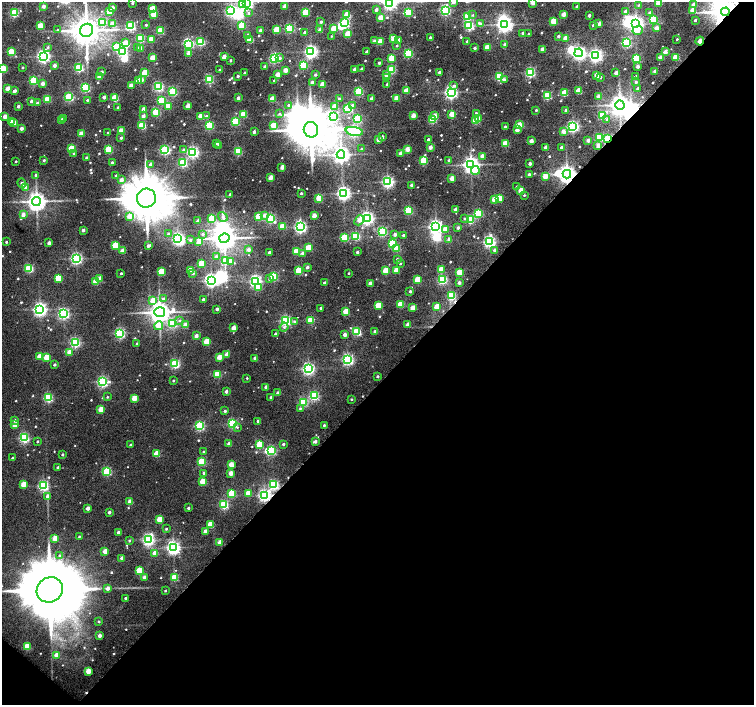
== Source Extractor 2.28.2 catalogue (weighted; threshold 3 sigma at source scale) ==
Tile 15 of 4 x 4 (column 3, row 4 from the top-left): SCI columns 3011-4513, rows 173-1578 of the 6026 x 6036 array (HDU 1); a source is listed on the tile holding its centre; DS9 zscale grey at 2 x 2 block average (1 PNG px = mean of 2 x 2 image px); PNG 756 x 707 px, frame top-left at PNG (2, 2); each listed source drawn as its Kron ellipse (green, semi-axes under 4 px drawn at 4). Shown black and unused: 47% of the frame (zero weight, under 5 of 10 exposures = <1% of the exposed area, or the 3 px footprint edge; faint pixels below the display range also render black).
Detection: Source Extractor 2.28.2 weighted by HDU 2 'WHT'; one run over the whole footprint, this tile lists its part. Background 0.11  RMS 0.012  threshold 0.0475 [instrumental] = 3 sigma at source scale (4.09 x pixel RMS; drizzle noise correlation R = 1.36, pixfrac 0.8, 0.0396/0.0396 arcsec/px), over >= 5 px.
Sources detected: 659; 19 inside a brighter object's white glare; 1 cosmic-ray / hot-pixel residue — neither listed nor drawn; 1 coinciding with a brighter row at this scale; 3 inside a brighter listed object's ellipse — not listed separately; of the other 635, all 500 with FLUX_AUTO >= 2.35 (the completeness limit of this list) listed and drawn (135 fainter detections not listed), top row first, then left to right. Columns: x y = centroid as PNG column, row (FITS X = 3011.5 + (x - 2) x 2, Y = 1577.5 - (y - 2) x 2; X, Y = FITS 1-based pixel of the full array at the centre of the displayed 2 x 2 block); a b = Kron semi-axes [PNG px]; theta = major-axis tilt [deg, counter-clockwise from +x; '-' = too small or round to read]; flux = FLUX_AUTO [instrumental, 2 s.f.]
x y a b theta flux
390 2 4 3 - 690
453 2 2 2 - 16
533 2 2 2 - 23
132 3 2 2 - 6.3
247 3 3 3 - 540
659 3 3 3 - 44
694 4 3 2 - 19
242 5 4 3 - 39
638 5 3 2 - 2.4
43 6 2 2 - 12
285 6 2 2 - 29
577 6 2 2 - 6.6
113 8 3 2 - 13
152 9 3 3 - 61
376 10 2 2 - 9.5
445 10 3 3 - 290
693 10 3 3 - 38
110 11 3 3 - 44
231 11 3 3 - 370
625 11 3 3 - 6.8
305 12 3 3 - 100
725 12 4 4 - 3600
14 13 3 3 - 150
249 13 4 3 - 3.6
408 13 3 3 - 88
649 13 3 3 - 4.7
154 14 3 3 - 54
347 14 3 3 - 53
563 14 2 2 - 25
473 15 3 3 - 2.6
589 15 2 2 - 7.1
467 16 3 3 - 99
380 18 2 2 - 32
653 19 3 3 - 110
695 20 2 2 - 4.7
554 21 3 3 - 70
103 22 3 3 - 110
321 22 2 2 - 5.6
345 23 3 3 - 240
113 24 3 3 - 29
480 24 4 3 - 13
504 24 4 4 - 890
599 24 3 2 - 14
636 24 4 4 - 800
146 25 2 2 - 3
593 25 2 2 - 4.7
40 26 3 2 - 58
131 26 3 3 - 240
241 26 4 3 - 67
469 26 3 3 - 250
290 28 3 3 - 170
334 28 3 2 - 44
657 28 3 3 - 16
57 30 3 3 - 2.6
86 30 7 6 - 5000
277 30 3 3 - 72
320 30 2 2 - 20
638 30 5 4 - 19
160 31 3 3 - 93
260 31 3 2 - 12
305 32 2 2 - 11
523 33 3 3 - 2.8
348 34 3 2 - 46
529 34 2 2 - 2.9
247 36 3 3 - 9.3
331 36 3 2 - 2.5
558 36 3 2 - 5.5
430 37 2 2 - 4.3
140 38 3 3 - 140
393 38 2 2 - 30
566 38 3 2 - 31
151 39 3 2 - 41
677 39 2 2 - 2.6
250 40 3 3 - 59
398 40 3 3 - 4.1
374 41 3 2 - 7.8
380 41 3 2 - 39
467 41 2 2 - 4.1
700 41 4 2 - 43
200 42 3 3 - 170
125 43 3 2 - 36
626 43 3 3 - 220
189 44 3 3 - 180
504 44 3 3 - 3.6
397 46 2 2 - 3.2
48 47 3 3 - 3.2
116 47 3 3 - 65
487 47 3 2 - 52
138 48 3 2 - 4.2
475 48 2 2 - 5.3
141 49 3 3 - 4.1
543 49 2 2 - 31
11 52 3 3 - 82
122 52 3 3 - 270
311 52 4 3 - 600
367 52 2 2 - 8.7
665 52 2 2 - 18
189 53 3 2 - 30
408 53 3 3 - 170
579 53 4 4 - 620
596 55 3 3 - 570
43 56 4 3 - 600
224 57 2 2 - 27
661 57 2 2 - 21
676 57 3 3 - 54
152 58 2 2 - 35
274 58 4 3 - 280
280 58 3 3 - 5
391 58 3 3 - 51
636 58 3 3 - 120
230 60 2 2 - 3.6
379 63 2 2 - 6.2
54 65 2 2 - 12
303 65 3 3 - 130
265 66 2 2 - 8.6
23 67 2 2 - 3.4
638 67 2 2 - 7.8
79 68 3 3 - 210
3 69 4 3 - 75
355 69 2 2 - 17
362 69 2 2 - 6.4
220 70 2 2 - 4.4
285 70 2 2 - 24
391 70 3 3 - 120
655 71 2 2 - 13
102 72 2 2 - 8.3
439 72 2 2 - 3.9
530 72 3 3 - 260
145 73 3 3 - 86
245 73 2 2 - 4.2
616 73 2 2 - 14
278 75 2 2 - 30
315 75 2 2 - 5.4
386 75 3 3 - 9.3
100 76 2 2 - 31
238 76 2 2 - 4.9
597 76 2 2 - 27
387 77 2 2 - 18
499 77 4 3 - 150
600 77 2 2 - 4.9
636 77 2 2 - 8.8
209 79 3 3 - 200
142 80 3 3 - 9.6
274 80 2 2 - 3.2
504 80 3 3 - 8
33 81 3 3 - 170
138 81 3 2 - 32
312 82 2 2 - 8.7
636 82 3 2 - 5.3
42 84 2 2 - 15
322 84 3 2 - 36
387 84 2 2 - 4
454 85 4 3 - 4.8
131 86 2 2 - 27
159 87 3 3 - 230
85 88 3 3 - 230
637 88 3 2 - 3.7
8 89 2 2 - 32
14 91 2 2 - 15
173 91 3 3 - 190
359 91 3 3 - 160
407 91 3 2 - 36
579 91 3 3 - 49
451 92 3 3 - 580
564 93 3 3 - 66
547 96 3 3 - 140
69 97 3 3 - 200
104 97 2 2 - 9.9
598 97 2 2 - 16
115 98 3 3 - 89
238 98 2 2 - 10
339 98 3 3 - 3.3
397 98 3 2 - 42
48 99 3 3 - 80
272 99 3 2 - 44
371 99 2 2 - 14
87 100 2 2 - 2.7
161 100 3 3 - 90
31 101 2 2 - 9.3
37 103 2 2 - 5.9
289 105 3 3 - 5
352 105 4 3 - 5.3
620 105 5 4 - 1900
18 106 2 2 - 10
168 106 3 2 - 39
188 106 2 2 - 24
335 106 3 3 - 25
118 107 2 2 - 2.9
348 108 3 3 - 190
143 109 3 2 - 14
536 110 2 2 - 3.4
566 110 2 2 - 8.9
156 112 3 3 - 110
476 113 3 3 - 4.3
243 114 3 3 - 90
279 114 4 3 - 2.9
452 115 3 3 - 44
602 115 3 3 - 130
5 116 2 2 - 21
143 116 2 2 - 12
201 116 3 3 - 54
206 116 3 3 - 6.3
334 116 3 3 - 140
413 116 2 2 - 27
435 116 3 3 - 25
63 118 2 2 - 6.2
478 118 3 3 - 12
357 119 3 3 - 140
62 120 2 2 - 19
432 120 3 3 - 140
607 120 3 3 - 4.2
476 121 3 3 - 79
12 122 3 2 - 34
235 122 3 3 - 110
14 123 3 2 - 33
142 125 3 3 - 100
274 125 3 3 - 65
519 125 3 3 - 37
209 126 3 3 - 160
573 126 3 3 - 420
505 127 2 2 - 5.2
21 128 2 2 - 13
311 130 7 7 - 9800
517 130 3 2 - 18
121 131 3 3 - 48
354 131 9 3 -9 400
563 131 2 2 - 18
254 132 2 2 - 9.7
81 133 2 2 - 24
108 133 2 2 - 4.4
382 137 2 2 - 8
600 137 3 3 - 120
121 138 2 2 - 4.3
428 139 2 2 - 4.1
608 139 4 2 - 220
378 140 2 2 - 16
588 140 2 2 - 10
531 141 2 2 - 17
505 143 3 3 - 57
217 144 2 2 - 4.5
219 145 2 2 - 4.2
598 146 2 2 - 16
430 147 2 2 - 16
561 147 2 2 - 7.4
546 148 2 2 - 21
71 149 3 3 - 100
109 149 3 3 - 120
361 149 2 2 - 2.7
407 149 2 2 - 26
165 150 3 3 - 270
184 150 3 3 - 6.4
238 151 3 3 - 120
193 152 3 3 - 410
74 154 3 3 - 3.4
400 154 2 2 - 18
341 155 4 4 - 1000
482 156 3 2 - 16
86 158 2 2 - 5.9
44 160 2 2 - 4.6
423 160 3 3 - 94
449 160 2 2 - 6.3
16 161 2 2 - 2.7
112 163 2 2 - 7.9
183 163 3 3 - 170
151 164 2 2 - 11
530 164 2 2 - 8.5
471 165 4 4 - 1100
282 167 3 2 - 13
475 170 4 4 - 25
529 174 2 2 - 6.8
567 174 4 4 - 1400
36 175 3 2 - 6.3
116 175 2 2 - 3.2
545 177 3 3 - 24
271 178 2 2 - 25
452 178 2 2 - 23
121 180 3 2 - 15
388 182 3 3 - 450
22 183 5 3 - 8.4
412 185 2 2 - 7.1
517 187 3 2 - 3.1
26 188 3 3 - 13
521 191 3 3 - 44
301 193 2 2 - 3.7
344 193 4 3 - 660
230 194 2 2 - 4.4
524 195 2 2 - 2.4
146 198 9 9 - 13000
319 198 3 3 - 63
499 198 3 3 - 41
495 200 3 3 - 54
36 201 4 4 - 1600
409 210 3 3 - 140
455 210 3 2 - 8.4
23 214 3 2 - 16
478 214 3 3 - 160
264 215 4 3 - 9.9
129 216 3 3 - 26
314 216 2 2 - 24
223 217 5 4 - 6.4
259 217 3 3 - 96
212 218 3 3 - 80
270 218 4 3 - 240
367 218 3 3 - 620
465 219 3 3 - 2.9
359 220 5 3 - 15
470 220 3 3 - 120
198 221 2 2 - 13
282 226 3 3 - 50
436 226 4 4 - 680
300 227 3 3 - 460
458 228 3 2 - 5.3
446 229 3 3 - 27
83 230 2 2 - 8.6
382 231 3 3 - 160
168 234 2 2 - 5
203 234 3 3 - 4.6
395 234 2 2 - 9.8
404 235 2 2 - 6.5
356 236 3 3 - 170
178 238 4 3 - 360
224 238 5 4 - 2900
344 238 3 3 - 94
449 239 3 3 - 14
190 240 3 3 - 3.4
6 242 2 2 - 3.6
199 242 3 2 - 36
489 242 4 3 - 460
49 243 2 2 - 12
393 243 3 3 - 130
115 245 3 3 - 68
148 246 3 2 - 6.6
309 248 3 3 - 61
396 248 3 3 - 69
249 250 3 3 - 14
494 250 3 3 - 5.3
123 251 3 2 - 27
296 251 3 3 - 69
269 252 2 2 - 6.1
357 252 2 2 - 6.1
302 253 3 3 - 6.2
216 257 3 3 - 8
76 259 3 3 - 430
225 260 3 3 - 62
397 260 2 2 - 7.3
231 261 3 3 - 19
201 263 3 3 - 69
400 263 2 2 - 2.9
307 267 2 2 - 7.8
29 268 3 3 - 180
441 269 3 3 - 38
191 270 3 3 - 54
299 270 3 3 - 85
396 270 3 3 - 31
386 271 3 3 - 68
161 272 3 3 - 69
121 273 2 2 - 2.9
193 273 3 3 - 3
349 273 2 2 - 2.8
460 273 3 3 - 66
274 276 3 3 - 130
58 278 3 3 - 86
99 279 3 2 - 26
270 279 3 3 - 9.2
211 280 4 4 - 570
418 280 3 3 - 69
442 280 3 3 - 220
256 281 3 3 - 460
96 282 3 3 - 44
324 283 2 2 - 7.3
370 283 2 2 - 15
459 283 2 2 - 11
258 287 3 3 - 33
410 291 2 2 - 4
451 296 3 3 - 180
163 299 3 3 - 5.1
153 300 3 3 - 26
203 300 2 2 - 7
401 304 3 3 - 71
378 306 3 3 - 58
437 307 3 3 - 36
321 308 2 2 - 7.9
413 308 3 2 - 30
40 309 4 3 - 650
217 309 2 2 - 7.9
160 312 5 5 - 2200
346 312 3 3 - 70
63 314 3 3 - 350
180 320 4 3 - 3.7
311 320 3 3 - 86
285 321 3 3 - 310
294 322 3 3 - 3.9
172 323 3 3 - 150
185 325 3 2 - 23
408 325 2 2 - 20
158 326 4 3 - 36
284 327 4 3 - 4.1
234 328 3 2 - 25
357 331 3 3 - 130
375 332 2 2 - 13
120 333 3 3 - 300
275 334 2 2 - 4.1
345 335 3 2 - 11
196 336 2 2 - 12
75 342 3 3 - 300
206 342 3 3 - 52
137 344 2 2 - 5.6
69 352 3 2 - 24
227 354 2 2 - 16
39 357 3 2 - 34
47 357 3 3 - 66
219 357 3 2 - 27
255 358 2 2 - 12
348 359 4 3 - 390
175 364 3 3 - 230
55 365 2 2 - 5.8
308 369 3 3 - 460
217 374 3 3 - 83
377 376 2 2 - 4.1
247 378 3 2 - 2.6
173 381 2 2 - 2.8
102 382 4 3 - 360
266 387 2 2 - 11
226 391 2 2 - 8.2
278 393 3 2 - 12
314 396 3 3 - 220
107 397 2 2 - 2.5
271 397 2 2 - 7.1
48 398 3 3 - 200
134 398 3 2 - 37
351 399 2 2 - 2.7
303 402 3 3 - 180
300 408 3 3 - 3.3
101 409 3 2 - 38
225 411 2 2 - 4.9
15 420 3 3 - 4.6
258 421 2 2 - 5.5
232 423 3 3 - 220
15 425 3 2 - 24
324 425 2 2 - 3.6
200 426 3 3 - 230
237 427 3 3 - 2.5
24 438 3 3 - 290
37 441 2 2 - 2.8
315 442 4 2 - 8.1
229 444 3 2 - 13
260 444 3 3 - 83
283 444 2 2 - 4.9
131 445 2 2 - 4.9
271 451 3 3 - 190
203 452 2 2 - 2.5
62 454 2 2 - 3.9
157 454 3 3 - 55
12 458 2 2 - 2.6
202 462 3 3 - 120
231 465 3 3 - 32
58 467 2 2 - 3.8
107 471 3 3 - 160
204 473 2 2 - 7.4
231 473 2 2 - 17
203 482 3 3 - 80
23 484 3 2 - 31
274 485 3 3 - 280
43 486 3 3 - 310
232 493 3 3 - 130
248 493 3 3 - 32
264 495 4 3 - 500
47 496 3 3 - 9
130 502 3 2 - 30
224 505 3 3 - 210
88 508 2 2 - 14
188 508 2 2 - 3.6
109 512 2 2 - 7.5
159 519 3 3 - 42
210 525 3 3 - 54
166 529 3 2 - 2.7
118 532 2 2 - 10
205 532 3 2 - 15
79 537 2 2 - 2.5
55 538 3 3 - 40
148 540 4 3 - 440
129 541 3 2 - 2.6
220 542 3 2 - 23
173 547 4 4 - 620
105 551 3 2 - 25
155 553 3 3 - 22
60 555 3 3 - 2.7
122 558 2 2 - 14
139 571 3 3 - 70
144 577 2 2 - 12
175 577 3 3 - 91
108 588 3 3 - 11
50 590 13 12 - 38000
165 591 2 2 - 2.7
125 598 2 2 - 2.9
99 622 3 2 - 3.2
100 636 3 2 - 11
27 647 3 3 - 84
56 655 3 3 - 23
88 671 3 3 - 30
Overlapping masked pixels (flux is a lower limit): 6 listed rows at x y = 725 12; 700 41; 608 139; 567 174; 451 296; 264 495
Isophote crosses this tile's border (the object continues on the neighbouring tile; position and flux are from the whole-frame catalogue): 6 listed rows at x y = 390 2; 453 2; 533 2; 247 3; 659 3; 3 69